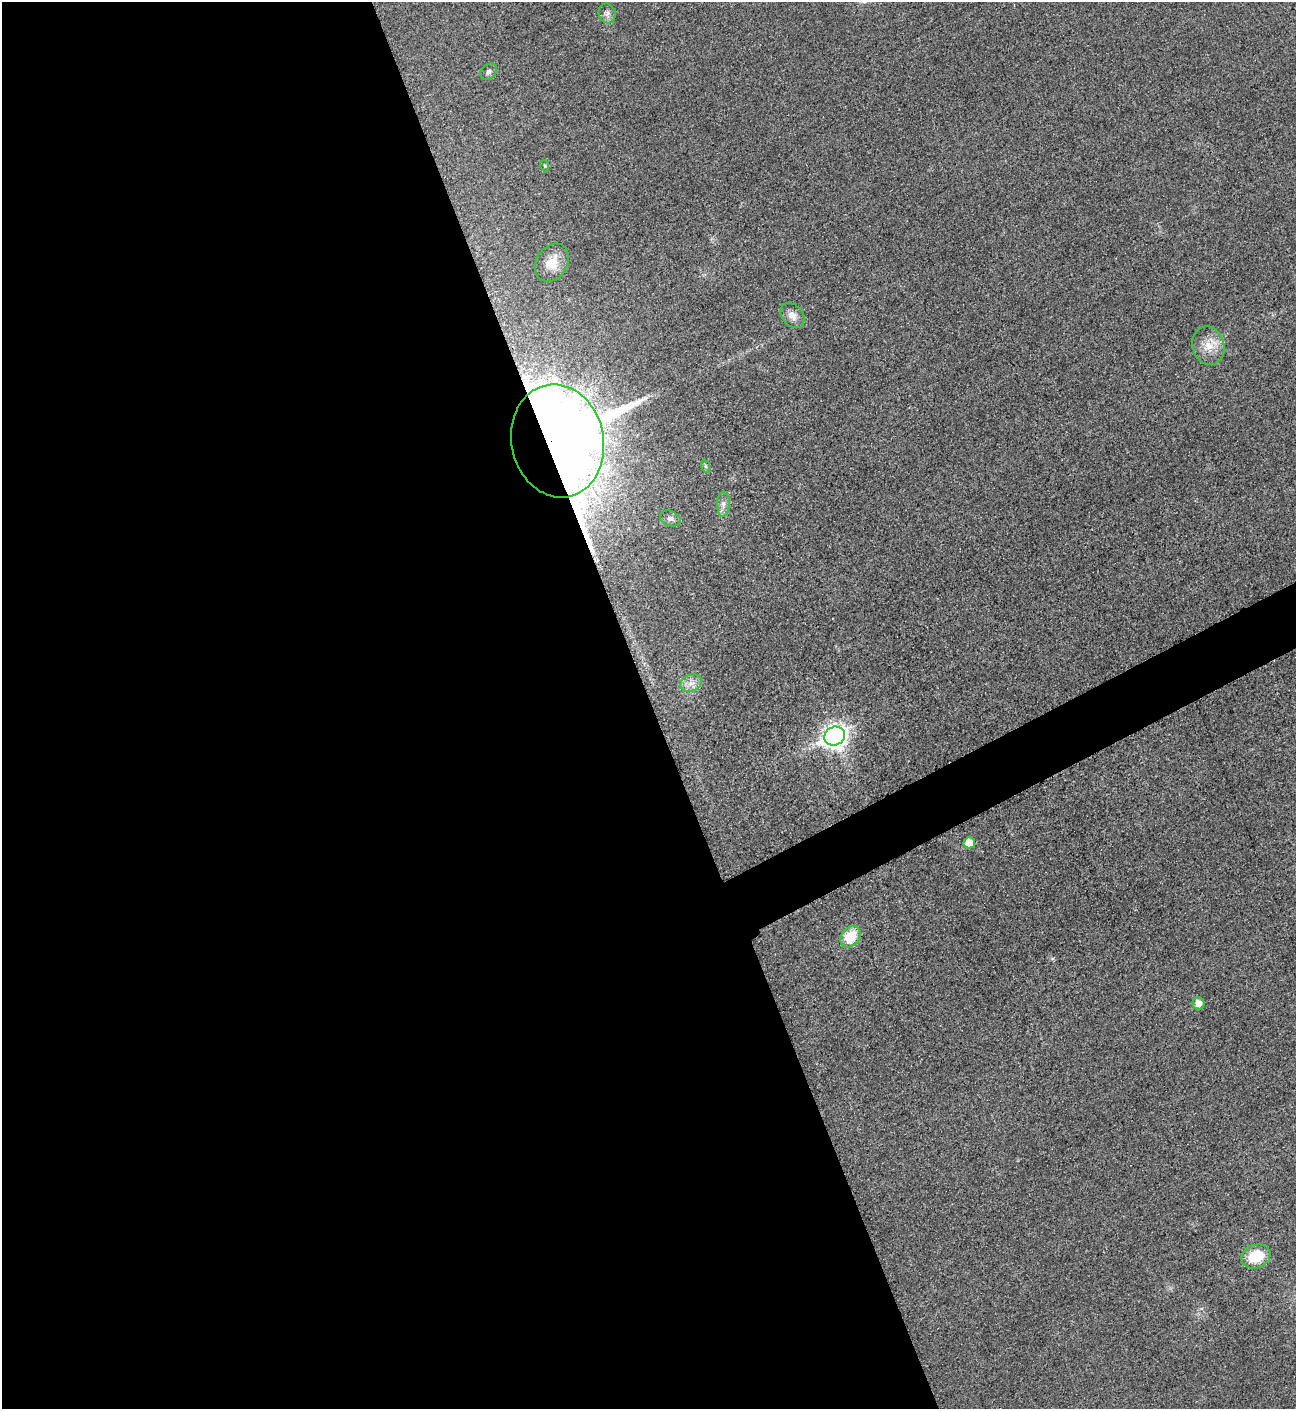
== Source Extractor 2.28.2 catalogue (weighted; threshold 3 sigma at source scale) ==
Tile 9 of 4 x 4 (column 1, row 3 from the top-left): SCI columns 300-1593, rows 1419-2825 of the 5640 x 5648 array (HDU 1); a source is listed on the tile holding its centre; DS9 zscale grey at full resolution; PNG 1298 x 1411 px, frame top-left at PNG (2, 2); each listed source drawn as its Kron ellipse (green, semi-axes under 4 px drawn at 4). Shown black and unused: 52% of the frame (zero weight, under 3 of 5 exposures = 1% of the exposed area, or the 3 px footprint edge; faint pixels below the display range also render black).
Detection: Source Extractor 2.28.2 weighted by HDU 2 'WHT'; one run over the whole footprint, this tile lists its part. Background 0.0192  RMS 0.0051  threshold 0.0228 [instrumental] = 3 sigma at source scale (4.5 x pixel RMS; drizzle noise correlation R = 1.50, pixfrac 1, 0.05/0.05 arcsec/px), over >= 5 px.
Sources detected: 16; all 16 listed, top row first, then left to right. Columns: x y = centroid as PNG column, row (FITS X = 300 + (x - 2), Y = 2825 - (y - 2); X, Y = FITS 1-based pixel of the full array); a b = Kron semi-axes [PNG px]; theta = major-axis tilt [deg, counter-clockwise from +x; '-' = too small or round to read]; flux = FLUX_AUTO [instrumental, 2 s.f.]
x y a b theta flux
607 13 10 8 -67 2.3
489 72 9 7 42 1.5
545 166 5 3 - 0.52
552 263 20 15 58 8.7
792 315 14 10 -51 4.2
1208 346 19 16 -74 8.7
557 441 57 46 -79 1700
705 466 7 4 -71 0.83
723 504 12 6 88 2.5
670 518 10 7 -22 2.2
691 683 11 8 24 3.6
835 736 11 9 26 340
969 843 6 5 - 8.8
850 937 12 9 49 15
1198 1004 6 6 - 4.6
1256 1256 15 11 21 16
Overlapping masked pixels (flux is a lower limit): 1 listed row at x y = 557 441